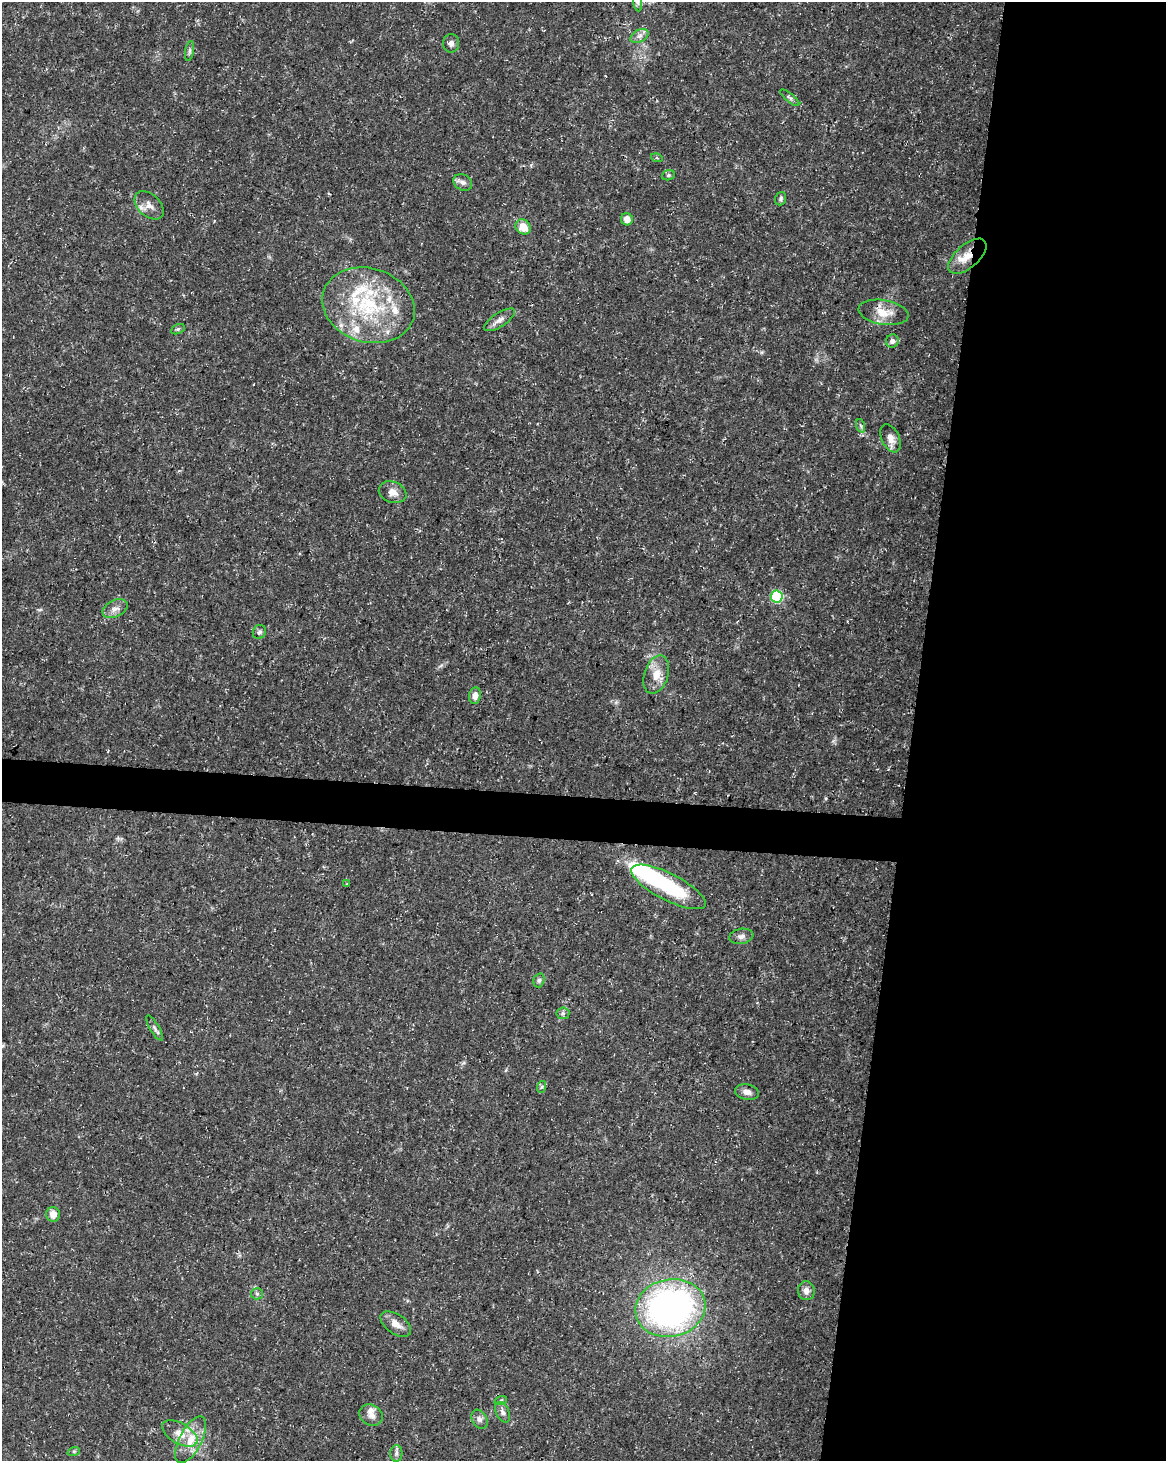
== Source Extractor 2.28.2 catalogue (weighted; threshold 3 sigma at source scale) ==
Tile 8 of 4 x 3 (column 4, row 2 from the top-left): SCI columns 3491-4654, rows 1684-3142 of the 4663 x 4883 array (HDU 1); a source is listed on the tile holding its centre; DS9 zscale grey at full resolution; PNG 1168 x 1463 px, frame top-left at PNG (2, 2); each listed source drawn as its Kron ellipse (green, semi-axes under 4 px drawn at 4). Shown black and unused: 24% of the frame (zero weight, under 3 of 5 exposures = <1% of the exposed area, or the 3 px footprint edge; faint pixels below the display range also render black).
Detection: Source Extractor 2.28.2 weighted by HDU 2 'WHT'; one run over the whole footprint, this tile lists its part. Background 0.031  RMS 0.0025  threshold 0.0113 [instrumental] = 3 sigma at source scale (4.5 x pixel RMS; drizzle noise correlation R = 1.50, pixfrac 1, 0.0396/0.0396 arcsec/px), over >= 5 px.
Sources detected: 57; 2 inside a brighter object's white glare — neither listed nor drawn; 8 inside a brighter listed object's ellipse — not listed separately; the other 47 listed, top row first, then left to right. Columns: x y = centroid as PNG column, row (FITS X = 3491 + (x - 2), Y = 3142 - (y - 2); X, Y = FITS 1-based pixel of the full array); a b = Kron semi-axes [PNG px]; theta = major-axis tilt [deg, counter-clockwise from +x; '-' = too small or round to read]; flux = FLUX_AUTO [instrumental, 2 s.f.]
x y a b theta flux
638 2 9 4 -82 0.55
639 36 10 6 27 1.1
451 43 9 8 - 1
190 51 10 4 79 0.6
790 98 12 3 -40 0.55
657 158 6 3 -17 0.35
668 175 6 5 - 0.39
463 182 10 7 -29 1.1
781 199 7 5 70 0.54
149 205 17 11 -43 2.1
627 219 6 6 - 2.1
523 227 8 7 - 3.8
967 256 23 11 41 4
368 305 47 37 -17 26
883 312 25 12 -9 4.3
499 320 18 7 33 1.5
178 329 7 4 25 0.44
892 341 6 6 - 0.89
861 426 7 4 -71 0.48
891 438 15 8 -65 1.9
393 492 14 10 -22 2
777 596 6 6 - 23
115 609 13 8 25 1.6
259 632 7 6 - 0.67
656 675 20 12 72 3.7
475 695 8 6 81 1.6
347 884 4 3 - 0.28
668 887 41 13 -27 18
741 936 12 7 10 1.2
539 980 7 5 73 0.57
563 1013 6 6 - 0.57
155 1028 14 4 -59 0.83
541 1087 6 4 69 0.39
747 1092 12 7 -11 1.5
53 1214 7 7 - 2.1
806 1291 9 8 - 1.4
257 1294 6 5 - 0.5
670 1308 35 29 12 93
396 1324 17 9 -34 2.4
501 1400 6 4 19 0.36
502 1412 11 6 -65 1
371 1415 12 10 -27 1.6
479 1419 10 7 -59 1.1
180 1433 19 10 -30 3.4
191 1440 26 11 62 5.1
74 1451 6 4 18 0.35
396 1453 8 6 87 0.76
Overlapping masked pixels (flux is a lower limit): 2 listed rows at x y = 967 256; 883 312
Isophote crosses this tile's border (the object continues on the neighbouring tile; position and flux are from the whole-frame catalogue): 1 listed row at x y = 638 2